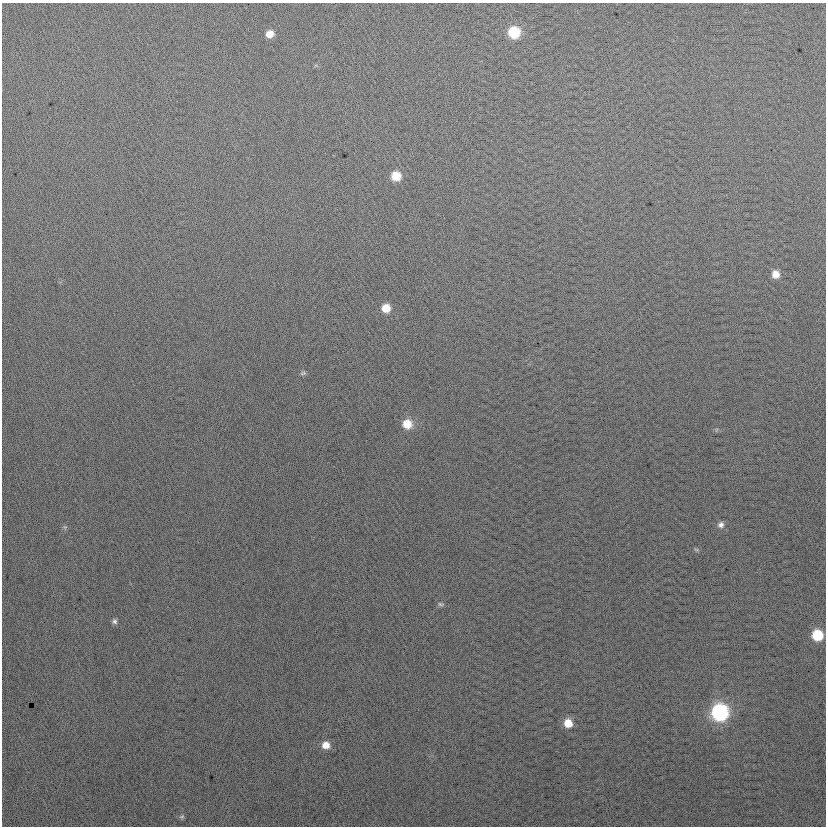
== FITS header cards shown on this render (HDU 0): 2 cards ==
NAXIS1  =                  824
NAXIS2  =                  824

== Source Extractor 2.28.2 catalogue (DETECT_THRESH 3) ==
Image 824 x 824 px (HDU 0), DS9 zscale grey, 1 PNG px = 1 image px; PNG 828 x 828 px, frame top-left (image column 1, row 824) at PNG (2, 3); no overlay
Background 18.3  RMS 14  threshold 41.3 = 3 sigma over >= 5 px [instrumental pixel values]
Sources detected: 18; all 18 listed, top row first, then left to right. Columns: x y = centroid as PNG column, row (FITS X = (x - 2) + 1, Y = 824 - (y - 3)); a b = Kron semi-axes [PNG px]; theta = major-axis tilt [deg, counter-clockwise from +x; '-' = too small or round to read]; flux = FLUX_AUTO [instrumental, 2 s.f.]
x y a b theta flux
514 32 9 8 - 44000
270 34 7 7 - 9000
396 176 8 8 - 19000
775 274 8 7 - 9400
386 308 8 8 - 15000
303 373 8 5 11 1800
407 424 10 9 - 17000
716 430 6 4 71 1100
721 525 9 8 - 3900
65 527 6 5 - 1500
696 549 7 4 -19 1300
440 604 9 5 -10 1900
114 621 7 6 - 2500
817 635 8 8 - 39000
720 712 10 9 - 200000
568 723 9 8 - 14000
326 745 8 8 - 9100
182 817 7 6 - 1900